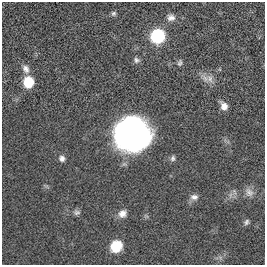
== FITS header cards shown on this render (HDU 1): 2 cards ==
NAXIS1  =                  263
NAXIS2  =                  263

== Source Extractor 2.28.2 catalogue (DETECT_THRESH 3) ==
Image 263 x 263 px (HDU 1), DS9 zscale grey, 1 PNG px = 1 image px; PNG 267 x 267 px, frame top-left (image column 1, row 263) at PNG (2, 2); no overlay
Background 0.00448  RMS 0.037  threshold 0.111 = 3 sigma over >= 5 px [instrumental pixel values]
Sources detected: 18; all 18 listed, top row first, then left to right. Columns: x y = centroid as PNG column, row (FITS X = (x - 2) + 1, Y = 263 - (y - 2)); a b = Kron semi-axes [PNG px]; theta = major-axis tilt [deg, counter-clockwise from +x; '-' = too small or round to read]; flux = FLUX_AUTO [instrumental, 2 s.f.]
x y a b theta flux
114 13 7 6 - 5.3
171 18 10 9 - 13
157 36 12 11 - 140
136 60 8 7 - 7.2
180 63 8 6 76 5.3
26 69 12 8 -64 13
210 79 12 10 -55 18
28 82 9 9 - 64
224 106 9 7 -59 16
132 134 28 27 - 730
62 158 7 7 - 9.5
173 158 8 6 81 6
249 192 12 11 - 16
194 197 10 8 7 11
77 212 9 7 9 6.9
122 213 10 9 - 17
246 222 8 6 66 6.1
116 246 12 10 45 53